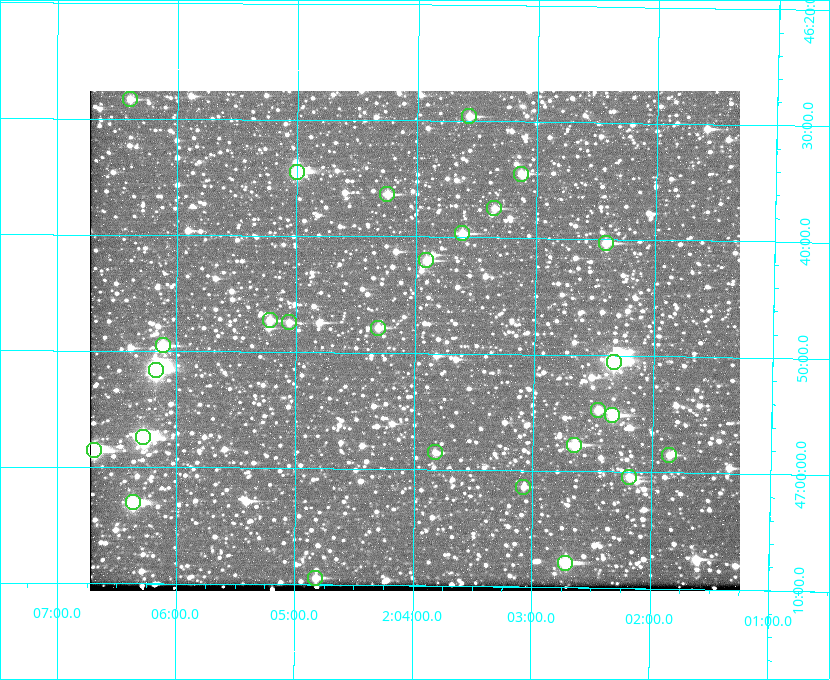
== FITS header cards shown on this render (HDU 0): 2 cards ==
NAXIS1  =                  650 / Width of table row in bytes
NAXIS2  =                  500 / Number of rows in table

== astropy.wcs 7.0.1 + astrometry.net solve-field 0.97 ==
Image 650 x 500 px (HDU 0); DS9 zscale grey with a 90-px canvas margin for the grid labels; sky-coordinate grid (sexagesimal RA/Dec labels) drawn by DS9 from the SOLVED WCS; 27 Tycho-2 reference stars matched to detected sources circled (green)
Header WCS: none
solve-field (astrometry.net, Tycho-2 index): SOLVED blind (the file carries no WCS)
Solved WCS: RA---TAN-SIP/DEC--TAN-SIP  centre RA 02:04:00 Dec +46:49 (31.00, +46.82 deg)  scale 5.16 arcsec/px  FOV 55.9' x 43.0'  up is +179 deg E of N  parity flipped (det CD > 0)
(file carries no celestial WCS; the grid is the blind solution)
Tycho-2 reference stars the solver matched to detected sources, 27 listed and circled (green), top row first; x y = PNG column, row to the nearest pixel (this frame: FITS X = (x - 90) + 1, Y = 500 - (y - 91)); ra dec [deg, ICRS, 3 dp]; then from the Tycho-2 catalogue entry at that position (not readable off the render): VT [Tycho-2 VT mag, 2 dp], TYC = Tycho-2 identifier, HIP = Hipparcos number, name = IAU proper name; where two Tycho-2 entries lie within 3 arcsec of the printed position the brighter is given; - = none
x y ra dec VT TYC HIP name
130 99 31.598 +46.472 10.81 3281-451-1 - -
469 116 30.892 +46.493 10.70 3280-490-1 - -
297 172 31.250 +46.575 8.43 3281-919-1 - -
521 174 30.782 +46.574 10.16 3280-645-1 - -
387 194 31.061 +46.606 9.99 3281-582-1 - -
494 208 30.837 +46.625 10.69 3280-1254-1 - -
462 233 30.904 +46.661 9.60 3280-781-1 - -
606 243 30.604 +46.672 9.47 3280-908-1 - -
426 260 30.978 +46.700 9.85 3281-909-1 - -
270 320 31.305 +46.788 10.64 3281-663-1 - -
289 322 31.264 +46.791 10.76 3281-86-1 - -
378 328 31.078 +46.798 10.61 3281-114-1 - -
163 345 31.529 +46.825 9.32 3281-34-1 - -
614 362 30.583 +46.843 7.07 3280-746-1 9508 -
156 370 31.543 +46.860 7.50 3281-160-1 9805 -
598 410 30.615 +46.912 10.08 3284-203-1 - -
612 415 30.584 +46.919 9.47 3284-629-1 - -
143 437 31.569 +46.957 8.53 3285-177-1 9816 -
574 445 30.663 +46.962 9.31 3284-347-1 - -
94 450 31.671 +46.975 8.89 3285-43-1 - -
435 452 30.956 +46.975 11.27 3285-185-1 - -
669 455 30.464 +46.975 10.61 3284-511-1 - -
629 477 30.548 +47.007 10.42 3284-727-1 - -
523 487 30.769 +47.024 11.20 3284-681-1 - -
133 502 31.591 +47.051 8.70 3285-1195-1 - -
565 563 30.679 +47.131 10.02 3284-307-1 - -
315 578 31.205 +47.157 10.28 3285-879-1 - -